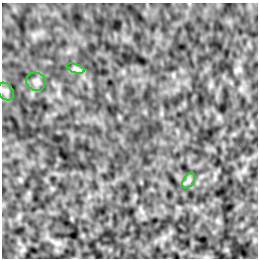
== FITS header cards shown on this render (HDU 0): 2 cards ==
NAXIS1  =                  256 /Number of positions along axis 1
NAXIS2  =                  256 /Number of positions along axis 2

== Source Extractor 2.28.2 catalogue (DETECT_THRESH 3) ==
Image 256 x 256 px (HDU 0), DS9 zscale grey, 1 PNG px = 1 image px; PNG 260 x 260 px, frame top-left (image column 1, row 256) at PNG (2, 3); each listed source drawn as its Kron ellipse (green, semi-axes under 4 px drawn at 4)
Background 6.72e-05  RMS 0.0022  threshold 0.00668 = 3 sigma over >= 5 px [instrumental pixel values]
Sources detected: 4; all 4 listed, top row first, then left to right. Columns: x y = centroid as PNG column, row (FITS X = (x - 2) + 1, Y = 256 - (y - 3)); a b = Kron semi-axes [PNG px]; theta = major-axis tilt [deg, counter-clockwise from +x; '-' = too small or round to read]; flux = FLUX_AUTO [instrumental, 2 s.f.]
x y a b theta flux
76 69 9 4 -19 0.4
36 82 10 9 - 0.63
6 91 10 7 -50 0.51
189 180 9 5 59 0.41